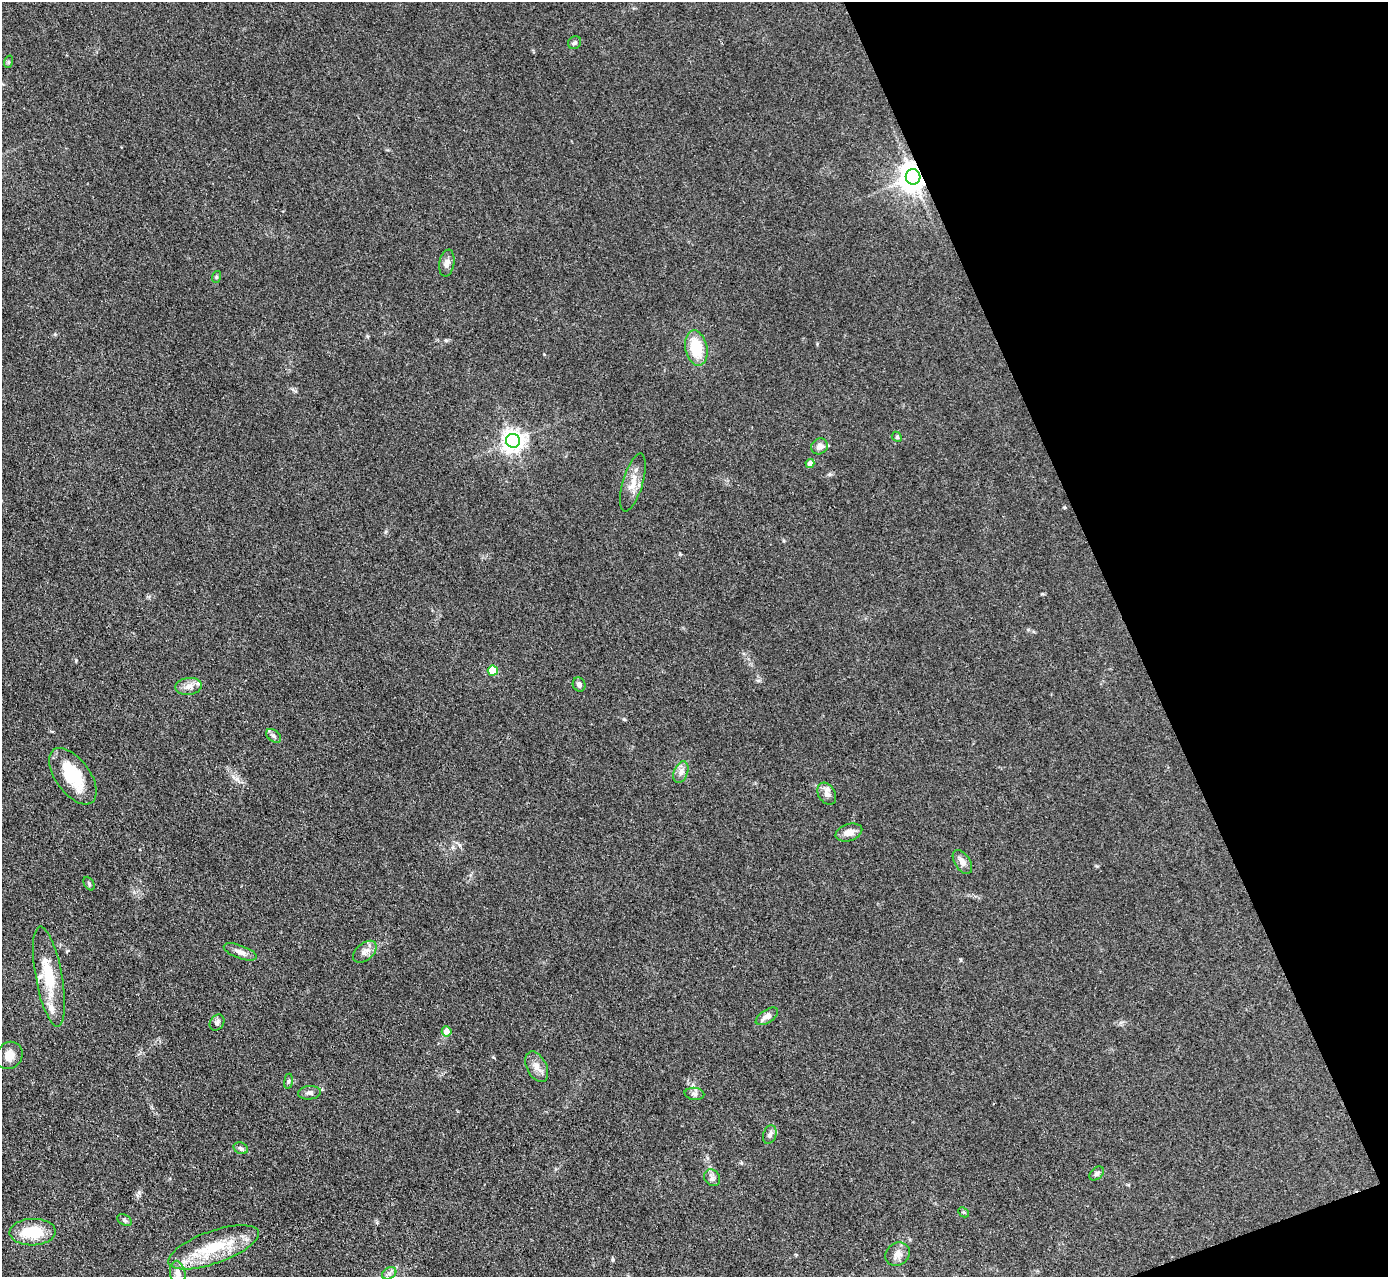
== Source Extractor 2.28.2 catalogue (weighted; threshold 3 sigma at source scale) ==
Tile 12 of 4 x 4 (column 4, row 3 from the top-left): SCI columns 4162-5547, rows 1559-2833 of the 5549 x 5534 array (HDU 1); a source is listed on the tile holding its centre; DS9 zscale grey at full resolution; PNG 1390 x 1279 px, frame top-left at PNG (2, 2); each listed source drawn as its Kron ellipse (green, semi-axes under 4 px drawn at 4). Shown black and unused: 19% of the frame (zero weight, under 3 of 4 exposures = <1% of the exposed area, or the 3 px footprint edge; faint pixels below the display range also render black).
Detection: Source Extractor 2.28.2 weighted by HDU 2 'WHT'; one run over the whole footprint, this tile lists its part. Background 0.0889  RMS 0.0061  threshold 0.0275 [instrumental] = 3 sigma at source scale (4.5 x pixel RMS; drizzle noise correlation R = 1.50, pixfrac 1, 0.05/0.05 arcsec/px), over >= 5 px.
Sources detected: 46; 1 inside a brighter object's white glare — neither listed nor drawn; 2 inside a brighter listed object's ellipse — not listed separately; the other 43 listed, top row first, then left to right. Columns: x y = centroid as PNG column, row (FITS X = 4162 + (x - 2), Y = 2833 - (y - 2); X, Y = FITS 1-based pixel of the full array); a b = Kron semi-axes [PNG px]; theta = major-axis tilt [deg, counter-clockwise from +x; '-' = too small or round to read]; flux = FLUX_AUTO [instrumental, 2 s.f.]
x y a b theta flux
575 43 7 6 - 1.4
8 62 6 4 72 0.83
913 177 8 7 - 840
447 263 13 7 80 3.2
216 277 6 4 72 0.71
696 348 18 11 -78 19
897 437 5 4 - 0.84
513 441 7 7 - 420
820 446 9 7 37 3
810 463 4 4 - 3.3
633 483 30 10 74 7.8
493 671 5 5 - 27
579 685 7 6 - 2
189 686 13 8 6 4.3
274 736 8 5 -41 1.5
681 772 11 7 68 3
73 776 32 17 -54 26
827 794 12 8 -60 3.7
849 832 14 8 18 4.8
962 862 13 7 -57 3.8
89 884 7 5 -63 0.99
240 952 17 6 -20 3.3
365 952 13 8 40 3.9
49 976 50 13 -80 25
767 1016 13 6 33 5
217 1023 8 7 - 1.9
447 1031 5 5 - 5.2
9 1055 14 12 51 5.8
537 1067 16 10 -63 4.9
288 1081 8 4 82 0.98
309 1093 11 6 4 2.3
694 1094 10 6 -6 1.9
770 1135 9 6 72 2.2
241 1148 7 5 -21 1.3
1097 1173 8 5 40 1.7
712 1178 9 7 -55 2.4
963 1212 6 4 -43 0.8
124 1220 8 5 -28 1.3
33 1232 23 13 2 19
214 1247 47 16 19 28
898 1254 13 11 37 4.7
178 1273 12 7 -79 3.3
389 1273 7 5 30 1.8
Overlapping masked pixels (flux is a lower limit): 1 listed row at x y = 913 177
Unlisted compact peaks at least as high as the median listed source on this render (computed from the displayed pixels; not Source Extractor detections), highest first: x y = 76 660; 446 340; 613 1260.